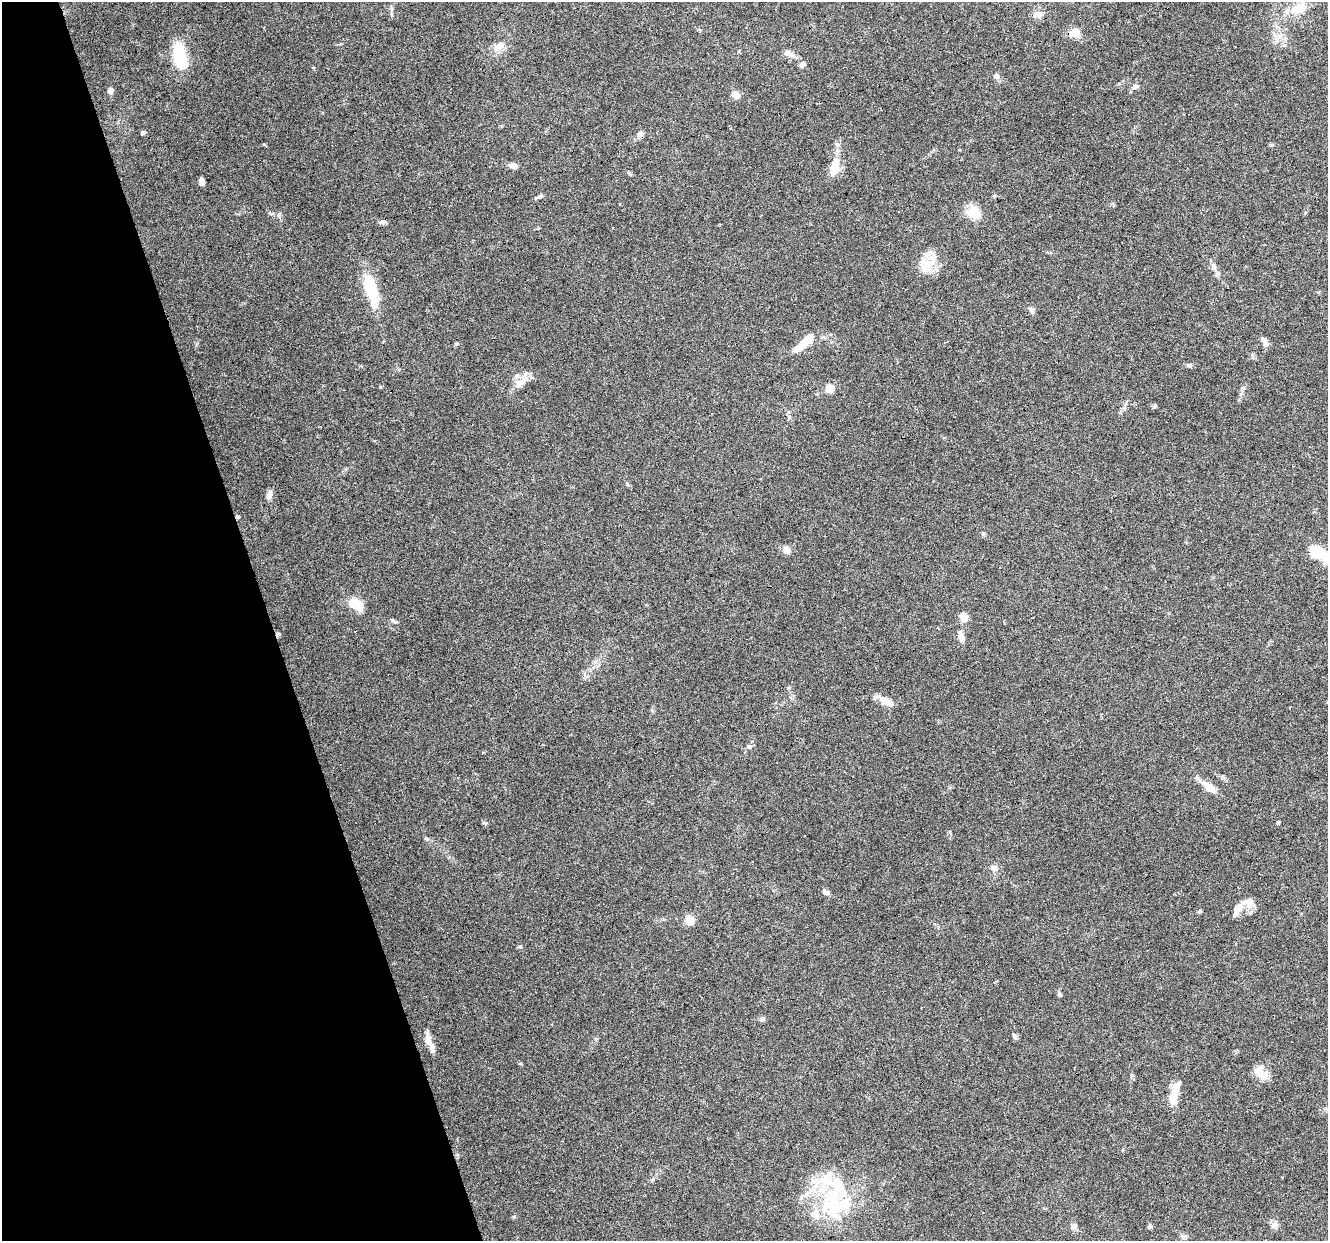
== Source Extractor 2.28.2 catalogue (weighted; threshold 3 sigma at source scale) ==
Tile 5 of 4 x 4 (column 1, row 2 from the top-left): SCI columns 1-1326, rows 2588-3826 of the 5306 x 5122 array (HDU 1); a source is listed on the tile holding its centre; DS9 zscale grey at full resolution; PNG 1330 x 1243 px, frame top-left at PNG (2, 2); no overlay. Shown black and unused: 20% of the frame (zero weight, under 3 of 6 exposures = <1% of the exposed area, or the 3 px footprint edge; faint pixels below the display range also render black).
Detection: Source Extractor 2.28.2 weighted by HDU 2 'WHT'; one run over the whole footprint, this tile lists its part. Background 0.0592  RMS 0.004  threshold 0.0164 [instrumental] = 3 sigma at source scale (4.09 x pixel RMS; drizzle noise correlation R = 1.36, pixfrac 0.8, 0.0396/0.0396 arcsec/px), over >= 5 px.
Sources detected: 82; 3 inside a brighter object's white glare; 3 cosmic-ray / hot-pixel residue — not listed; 11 inside a brighter listed object's ellipse — not listed separately; the other 65 listed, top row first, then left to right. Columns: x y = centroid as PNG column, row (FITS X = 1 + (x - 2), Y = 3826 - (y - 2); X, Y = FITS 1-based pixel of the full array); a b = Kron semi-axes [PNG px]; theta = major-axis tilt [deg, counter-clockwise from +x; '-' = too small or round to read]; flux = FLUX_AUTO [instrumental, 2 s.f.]
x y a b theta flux
1299 8 16 11 30 9
391 9 7 5 79 0.8
1037 15 13 7 1 2
700 30 4 3 - 0.97
1075 32 12 10 50 3.6
499 46 20 9 36 3.6
787 53 12 8 -18 2.2
180 57 23 11 -78 20
802 65 9 6 58 1.2
996 76 8 7 - 1.2
1135 87 10 6 12 1.2
110 91 6 6 - 1.7
735 95 9 7 -31 2.4
143 133 5 4 - 0.8
640 134 10 7 79 1.5
513 166 10 7 -14 1.6
834 167 27 11 79 6.6
202 181 7 4 -74 1.5
539 196 10 4 21 0.87
974 212 11 9 -41 11
279 214 7 4 45 0.64
383 222 10 5 7 1.1
926 263 27 17 16 7.7
1213 266 11 7 -77 1.8
371 290 37 13 -75 15
1032 310 8 6 -63 1.1
809 338 17 11 72 3.3
1266 343 9 8 - 1.4
1189 365 7 6 - 0.78
520 382 24 9 45 4.3
830 389 10 10 - 2.7
789 417 6 6 - 0.68
627 484 6 5 - 0.54
269 495 11 6 75 2
983 534 6 5 - 0.54
787 550 8 7 - 2.7
1321 554 24 10 -39 10
356 604 12 8 -33 11
964 617 8 6 -89 4.7
395 622 8 4 -30 0.72
961 638 11 8 -77 2.4
885 700 19 8 -33 4
749 747 6 5 - 0.67
1209 787 23 8 -40 4.3
1278 822 4 4 - 0.41
484 823 6 4 -28 0.56
994 868 9 8 - 1.7
826 892 9 6 -31 1.2
1249 903 16 12 -6 4.4
1199 911 6 4 45 0.47
1235 913 13 8 63 2.1
690 920 7 7 - 5.8
520 947 5 5 - 0.48
1059 994 6 5 - 0.79
762 1019 8 6 19 0.94
1015 1036 8 5 -62 0.89
429 1042 26 6 -72 3.7
1263 1075 14 12 -50 3.6
1176 1089 24 9 66 4.8
833 1201 37 20 -80 23
815 1215 17 10 -62 3.8
1274 1225 10 6 53 1.4
1074 1226 10 6 62 1.3
1150 1227 7 5 66 0.61
1182 1236 8 5 -45 0.92
Isophote crosses this tile's border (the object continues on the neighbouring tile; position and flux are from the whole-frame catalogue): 2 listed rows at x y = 1299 8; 1321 554
Unlisted compact peaks at least as high as the median listed source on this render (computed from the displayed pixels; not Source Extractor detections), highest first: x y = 456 344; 1154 407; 653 1179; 380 387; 264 144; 514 1217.